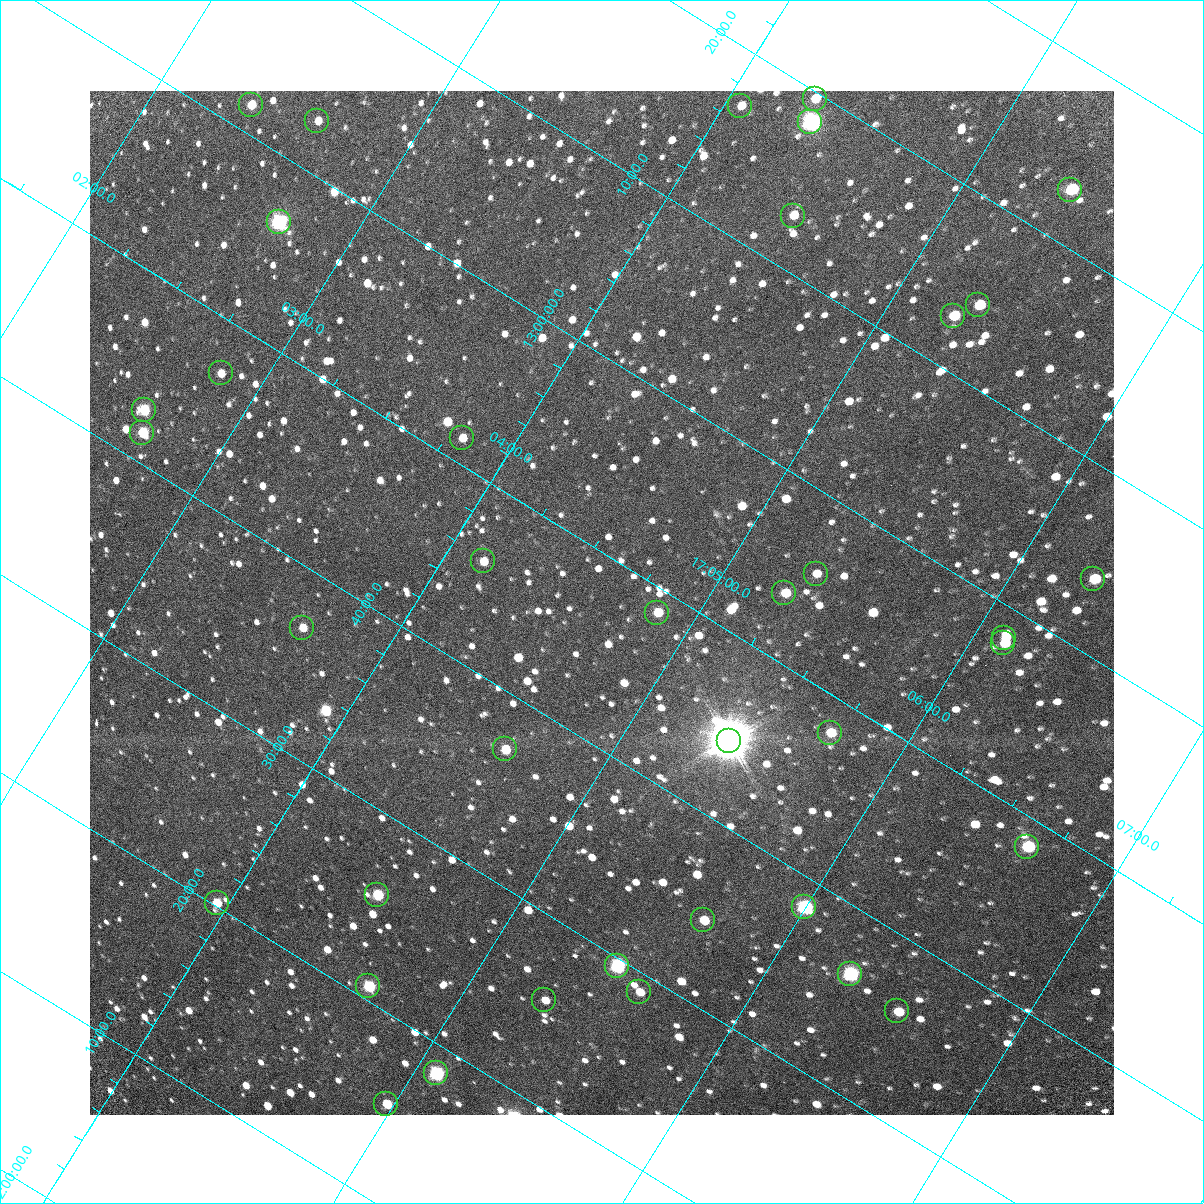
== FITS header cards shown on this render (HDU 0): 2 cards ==
NAXIS1  =                 1024 / Required FITS header
NAXIS2  =                 1024 / Required FITS header

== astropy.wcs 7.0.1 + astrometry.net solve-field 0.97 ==
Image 1024 x 1024 px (HDU 0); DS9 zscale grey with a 90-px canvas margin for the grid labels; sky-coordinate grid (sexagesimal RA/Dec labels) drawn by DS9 from the SOLVED WCS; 38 Tycho-2 reference stars matched to detected sources circled (green)
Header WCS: RA---TAN/DEC--TAN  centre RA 17:04:39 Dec +12:47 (256.16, +12.79 deg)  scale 3.57 arcsec/px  FOV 60.9' x 60.9'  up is -32 deg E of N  parity flipped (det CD > 0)
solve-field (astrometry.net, Tycho-2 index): VERIFIED the header's WCS against the Tycho-2 star catalogue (verified at 4 index scales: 10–38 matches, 0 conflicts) and refined it, rather than solving blind
Solved WCS: RA---TAN-SIP/DEC--TAN-SIP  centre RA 17:04:39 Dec +12:47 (256.16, +12.79 deg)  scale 3.57 arcsec/px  FOV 60.9' x 60.9'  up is -32 deg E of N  parity flipped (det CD > 0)
The solver's refit moves the header's centre by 1.3 arcsec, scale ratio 1.001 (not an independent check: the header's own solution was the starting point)
Tycho-2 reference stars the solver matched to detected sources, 38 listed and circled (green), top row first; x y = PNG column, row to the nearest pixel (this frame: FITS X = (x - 90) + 1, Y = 1024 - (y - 91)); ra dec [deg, ICRS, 3 dp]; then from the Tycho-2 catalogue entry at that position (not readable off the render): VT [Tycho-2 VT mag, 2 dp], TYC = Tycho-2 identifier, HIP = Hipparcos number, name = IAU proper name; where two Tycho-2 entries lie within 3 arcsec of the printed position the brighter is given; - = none
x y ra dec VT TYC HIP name
815 99 256.075 +13.327 11.03 988-1435-1 - -
251 105 255.591 +13.026 11.11 984-562-1 - -
740 106 256.015 +13.282 12.12 988-539-1 - -
317 121 255.657 +13.048 11.70 984-1492-1 - -
810 122 256.084 +13.305 8.82 988-1312-1 - -
1070 190 256.346 +13.384 9.77 988-444-1 - -
793 216 256.119 +13.217 11.48 988-1519-1 - -
279 222 255.678 +12.942 8.40 984-851-1 83399 -
978 305 256.328 +13.238 10.54 988-1880-1 - -
953 316 256.311 +13.216 10.57 988-1445-1 - -
221 373 255.709 +12.784 12.11 984-152-1 - -
144 410 255.663 +12.713 10.50 984-217-1 - -
142 433 255.673 +12.694 10.39 984-1057-1 - -
462 438 255.952 +12.856 11.81 984-1155-1 - -
483 561 256.036 +12.763 11.44 984-680-1 - -
816 574 256.331 +12.927 11.94 984-1956-1 - -
1093 579 256.574 +13.067 10.37 984-29-1 - -
784 593 256.314 +12.894 11.03 984-123-1 - -
657 613 256.214 +12.811 11.08 984-976-1 - -
302 628 255.916 +12.613 11.31 984-548-1 - -
1004 638 256.528 +12.971 11.85 984-1247-1 - -
1003 643 256.530 +12.966 11.63 984-140-1 - -
830 733 256.428 +12.800 10.61 984-81-1 - -
729 741 256.345 +12.741 4.89 984-2436-1 83613 -
505 749 256.156 +12.617 10.57 984-293-1 - -
1027 847 256.660 +12.807 9.63 985-579-1 - -
377 895 256.123 +12.427 10.31 984-389-1 - -
217 903 255.989 +12.337 10.91 984-1004-1 - -
804 907 256.499 +12.639 8.54 984-2205-1 83663 -
703 920 256.419 +12.576 10.78 984-452-1 - -
617 966 256.368 +12.492 8.44 984-801-1 83627 -
850 974 256.575 +12.607 8.60 984-25-1 83691 -
368 986 256.165 +12.346 9.76 984-1670-1 - -
639 992 256.401 +12.482 11.44 984-280-1 - -
544 1000 256.324 +12.426 11.80 984-2157-1 - -
897 1011 256.635 +12.600 11.03 985-1537-1 - -
436 1073 256.270 +12.308 9.11 984-2229-1 - -
386 1104 256.243 +12.256 10.81 984-617-1 - -